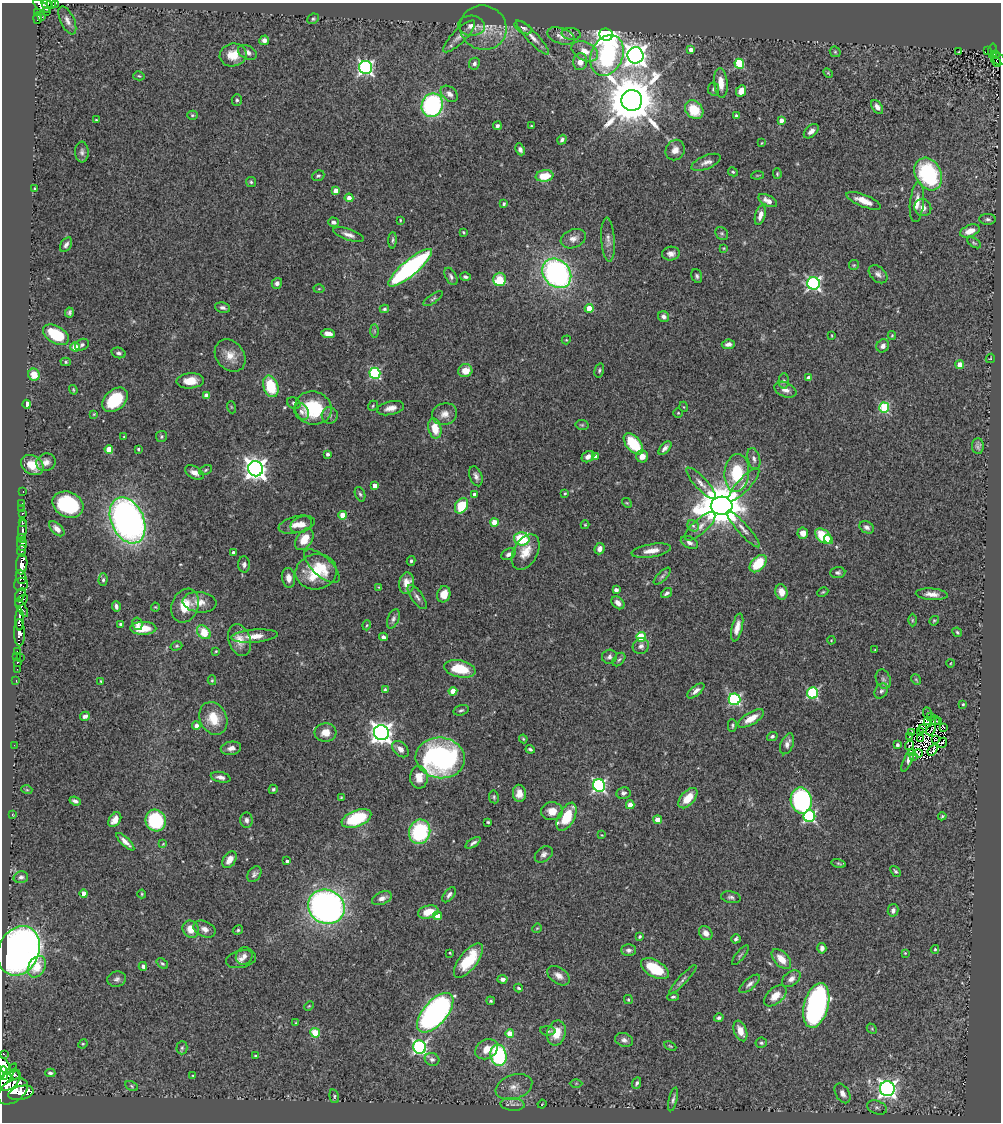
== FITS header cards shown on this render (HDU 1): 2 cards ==
NAXIS1  =                  999
NAXIS2  =                 1120

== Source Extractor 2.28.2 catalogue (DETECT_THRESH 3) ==
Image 999 x 1120 px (HDU 1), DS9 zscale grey, 1 PNG px = 1 image px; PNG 1003 x 1124 px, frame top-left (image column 1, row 1120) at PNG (2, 3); each listed source drawn as its Kron ellipse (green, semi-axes under 4 px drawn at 4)
Background 1.15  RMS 0.032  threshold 0.0973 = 3 sigma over >= 5 px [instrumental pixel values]
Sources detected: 442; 5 with non-positive FLUX_AUTO (blend fragments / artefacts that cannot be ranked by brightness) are neither listed nor drawn; the other 437 listed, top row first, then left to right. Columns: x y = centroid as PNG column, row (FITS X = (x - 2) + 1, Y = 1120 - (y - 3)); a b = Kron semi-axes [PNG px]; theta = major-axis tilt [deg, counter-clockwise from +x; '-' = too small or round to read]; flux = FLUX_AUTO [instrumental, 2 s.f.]
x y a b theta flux
56 3 3 2 - 27
46 4 5 3 - 180
52 4 5 4 - 64
42 6 10 4 -37 730
46 12 3 2 - 90
38 13 4 3 - 250
42 17 2 2 - 47
37 18 6 3 88 250
313 19 6 5 - 3.7
67 20 15 7 -65 13
471 26 13 10 -6 15
483 28 23 22 - 50
523 28 9 5 -28 7
571 34 9 6 -9 7.5
606 35 7 6 - 1900
459 36 21 6 45 17
561 36 14 7 -19 17
533 37 23 5 -47 15
264 40 5 4 - 8.9
691 49 4 4 - 10
987 50 4 3 - 23
585 51 14 9 -27 28
959 51 3 2 - 1.2
993 51 7 4 88 180
247 52 10 6 -27 9.3
835 52 6 5 - 3.1
233 55 13 11 9 38
607 55 21 16 66 260
636 55 8 8 - 1900
996 55 4 3 - 99
998 59 7 5 -41 130
580 62 8 7 - 21
996 62 6 3 -49 74
474 64 6 5 - 6.4
739 64 5 5 - 130
366 67 6 6 - 620
828 73 5 3 - 2.2
139 76 6 4 -15 2.8
721 83 15 7 -84 25
714 89 6 5 - 4.6
741 91 6 5 - 19
449 94 10 7 -39 13
237 100 6 5 - 4.2
632 100 10 10 - 15000
432 105 12 10 69 350
877 107 8 5 -55 13
694 110 10 8 -48 71
192 115 5 4 - 3.2
736 116 3 3 - 3.6
96 120 3 2 - 2
781 120 4 4 - 17
497 126 4 4 - 4.9
531 126 3 2 - 2
811 131 9 5 44 11
562 140 5 4 - 5.9
761 143 3 2 - 1.5
520 149 6 4 -66 7.1
675 150 10 9 - 18
82 152 10 7 -86 7.7
706 162 15 6 23 14
733 172 5 4 - 3
777 174 5 4 - 2.9
928 174 17 13 -62 220
757 175 6 2 6 2
318 176 6 5 - 4.2
545 176 9 5 7 44
251 182 5 5 - 3.5
35 189 3 3 - 2.6
336 191 4 4 - 26
349 198 4 4 - 13
768 201 10 5 -27 13
864 201 18 6 -22 26
917 202 20 7 84 22
504 204 3 3 - 4.4
923 207 9 8 - 13
760 215 10 5 74 16
988 219 8 5 -1 5.7
400 220 3 2 - 2.4
333 222 5 4 - 8.3
970 231 10 5 21 25
463 232 3 2 - 2.3
722 233 7 6 - 4.3
348 235 16 5 -19 13
573 239 13 9 22 15
393 240 8 4 88 4.4
608 240 22 6 -86 13
974 243 7 3 -33 3.2
66 245 8 5 57 7.4
724 248 4 3 - 1.9
671 254 9 7 6 10
854 265 5 5 - 2.7
410 268 28 7 40 550
557 273 16 13 -48 580
878 274 11 7 -43 9.5
451 276 9 5 -62 6
697 276 7 5 -73 5.4
465 277 5 4 - 5.7
499 279 6 6 - 84
277 283 5 5 - 9.1
814 283 6 6 - 490
319 289 5 3 - 2.2
433 299 11 4 35 5.2
223 308 8 5 -14 7.3
589 308 4 4 - 35
384 309 5 4 - 3.9
69 312 5 4 - 4.8
664 317 6 5 - 7.6
374 331 7 4 -89 3.5
328 334 7 4 -5 14
56 335 14 8 -30 100
892 335 4 4 - 2.3
832 336 3 2 - 1.8
566 340 5 3 - 2.1
728 344 6 4 6 9.6
82 345 7 5 27 5.6
883 346 7 6 - 10
75 347 4 4 - 56
118 353 7 5 -13 5.7
230 356 17 14 -52 30
990 358 5 3 - 1.5
66 362 5 4 - 2.9
960 365 4 4 - 31
599 370 7 4 75 4.1
465 371 7 6 - 28
375 373 5 5 - 250
34 375 6 5 - 37
809 378 4 4 - 21
190 381 14 7 4 31
784 381 7 5 89 5.7
271 386 11 7 -71 84
73 390 5 3 - 2.6
785 390 11 7 -23 14
207 396 4 4 - 33
115 400 15 10 42 110
294 403 7 5 -29 5.4
27 404 4 4 - 66
373 406 5 4 - 2.8
231 407 6 4 -71 2.2
684 407 5 3 - 1.8
313 408 18 16 -16 120
391 408 14 6 13 17
884 408 5 5 - 170
302 412 9 6 -59 7.9
678 413 4 4 - 2.3
94 414 4 3 - 1.9
445 414 13 10 19 19
330 415 8 8 - 6.9
582 425 7 5 -11 3.4
435 428 10 6 -78 36
124 437 3 3 - 2.1
161 437 5 5 - 3.5
633 444 12 7 -50 110
978 446 8 6 89 6.4
665 448 8 4 47 9.4
109 449 4 4 - 52
138 449 3 3 - 2.8
327 454 4 3 - 5.9
595 456 4 3 - 5.6
642 456 6 6 - 19
588 457 7 5 34 11
754 459 11 6 -76 8.3
46 462 10 8 23 12
32 465 12 9 -34 37
256 469 7 7 - 1800
206 470 7 4 29 3.5
194 473 10 6 -29 12
737 473 19 12 86 94
476 476 10 6 -71 9.3
701 483 21 6 -47 15
744 485 21 6 47 18
375 486 4 4 - 20
23 492 3 2 - 24
565 493 3 2 - 2.3
360 494 8 5 -68 4.2
474 494 4 4 - 5.7
22 503 2 2 - 11
627 503 5 4 - 2.5
68 505 16 12 -25 210
462 506 8 6 58 77
722 506 11 9 2 9500
22 509 2 2 - 9.4
22 513 3 3 - 56
343 515 4 4 - 48
128 520 24 16 -65 1100
494 522 4 4 - 43
22 523 3 3 - 270
297 525 18 8 13 23
301 525 11 7 24 16
585 525 4 4 - 2.1
693 526 6 5 - 5.3
700 526 19 7 42 18
867 527 7 5 -30 8.1
57 529 9 5 -44 13
743 529 24 5 -48 16
22 530 10 3 83 240
803 533 5 5 - 16
823 536 9 6 -43 88
21 538 4 3 - 320
304 539 12 7 56 39
522 539 8 6 -9 110
829 539 5 4 - 14
689 542 9 5 -27 8.5
22 544 6 5 - 1400
600 549 6 5 - 9
21 551 6 3 81 580
651 551 20 6 9 24
526 552 19 12 62 37
233 553 3 3 - 7.3
508 554 7 5 28 7.2
411 561 5 4 - 3.7
22 564 10 5 84 3600
244 564 8 6 -87 6.8
758 564 10 6 46 75
322 566 22 9 -43 37
316 572 20 17 11 98
838 572 7 5 5 5.2
662 576 11 4 45 5.6
21 577 7 5 -70 910
289 578 10 6 -83 15
103 580 6 4 88 4.6
407 583 11 7 84 26
21 584 7 6 - 990
379 587 4 3 - 1.6
616 590 4 4 - 7.6
781 592 8 6 -74 26
823 592 6 4 26 2.7
667 593 6 4 35 5.6
444 594 8 6 74 24
932 594 16 5 -4 16
20 595 7 4 62 710
417 597 14 5 -54 9.2
21 601 8 3 38 430
200 602 17 10 -6 23
618 603 7 5 -45 14
185 605 17 13 69 47
116 606 5 3 - 6.4
155 607 4 4 - 2.2
22 608 10 4 -59 800
20 619 11 4 90 1900
393 619 10 5 69 6.4
912 620 6 4 90 3
934 621 5 4 - 2.6
121 624 3 3 - 5.6
137 624 6 5 - 7.8
367 625 5 3 - 2.4
737 627 14 5 76 20
143 628 13 6 -1 48
204 632 8 6 -45 59
957 632 5 4 - 3.1
19 633 13 5 -89 3000
254 636 23 6 5 26
383 637 4 3 - 7.4
641 637 5 5 - 110
239 640 16 11 -71 28
831 640 4 3 - 1.7
176 646 6 4 16 3.4
641 646 8 7 - 9.6
875 650 3 3 - 1.8
216 651 4 4 - 2.1
17 652 3 3 - 67
17 656 3 2 - 7.3
20 657 2 2 - 24
609 657 7 7 - 7.4
619 660 8 5 48 4.5
17 662 3 3 - 34
951 663 4 3 - 1.6
17 669 2 2 - 12
460 669 16 8 -12 74
883 679 10 7 -69 8.5
916 679 6 4 -53 2.7
212 680 5 4 - 2.5
16 681 3 2 - 34
101 681 3 2 - 2.2
385 689 3 3 - 2.8
453 691 4 4 - 33
696 691 10 5 40 11
881 691 8 6 59 6.9
813 693 5 5 - 230
735 699 6 6 - 270
963 704 4 4 - 3.1
461 710 8 5 15 4.4
927 713 5 4 - 2.9
85 716 5 4 - 6.9
931 717 3 2 - 3.9
213 718 17 13 -65 49
751 718 15 6 30 31
935 720 5 2 - 8
927 722 4 2 - 4.2
938 722 4 2 - 5.6
732 725 6 4 -89 3.7
196 726 4 4 - 16
944 727 4 2 - 4.9
923 728 3 2 - 1
931 730 6 2 52 3.5
912 732 3 2 - 3.1
921 732 3 2 - 1.7
325 733 11 9 3 26
381 733 7 7 - 1600
772 736 5 4 - 4.9
910 737 4 2 - 1.8
920 738 3 2 - 1.5
523 739 4 3 - 2.7
936 740 2 2 - 3.8
942 743 5 2 - 2
787 744 11 6 68 13
14 745 2 2 - 32
897 745 3 3 - 6.1
910 745 5 2 - 4
231 748 10 6 9 12
400 749 10 6 -43 15
530 749 4 3 - 4.2
933 750 6 2 52 4.4
911 752 3 2 - 8.1
918 753 4 3 - 0.59
914 756 3 2 - 0.12
440 758 25 20 -6 520
908 760 12 4 66 4.5
220 777 10 5 -13 9.2
419 777 11 9 -88 28
599 785 6 6 - 450
273 789 4 4 - 3.8
27 790 5 3 - 1.9
519 793 8 6 -87 19
623 793 7 6 - 7.2
494 797 6 5 - 3.2
341 798 3 2 - 2.1
688 798 12 7 49 42
801 800 13 10 -79 390
75 801 6 3 -21 6.3
630 805 4 4 - 28
552 811 11 9 1 27
13 815 3 2 - 1.3
809 816 6 5 - 320
942 816 4 4 - 2.8
567 817 15 8 62 80
356 818 15 8 21 130
115 820 8 5 56 18
246 820 7 6 - 8
658 820 4 4 - 40
156 821 11 10 - 170
488 822 3 3 - 2.7
420 832 12 10 73 200
602 835 3 3 - 1.5
125 842 12 4 -44 13
473 843 8 3 33 6
163 844 3 3 - 1.5
544 854 10 7 37 9
229 860 9 6 56 20
287 861 4 3 - 4.5
839 863 7 3 -11 3.2
895 871 6 4 -49 3.9
254 874 8 6 54 6.9
21 877 7 5 14 6.3
84 894 4 4 - 24
142 894 4 4 - 2.6
449 895 9 5 52 7
731 897 10 5 -9 6.2
382 898 10 6 23 13
326 907 19 17 -28 1100
893 910 6 5 - 7.5
428 912 10 6 16 34
437 916 4 4 - 27
537 928 5 3 - 2.2
191 929 9 8 - 29
205 929 11 7 -24 14
238 930 5 4 - 3.3
706 933 7 6 - 12
640 936 4 3 - 3
736 939 5 4 - 5
822 948 5 4 - 7.2
935 949 4 4 - 2.9
629 950 7 6 - 7.3
19 951 25 20 66 1300
450 953 3 2 - 2.1
905 953 3 3 - 2
740 955 12 4 51 4.2
244 956 9 8 - 11
241 959 15 8 12 14
781 959 12 7 -46 29
468 961 21 9 52 81
162 964 6 4 -38 3.9
143 966 4 4 - 5.4
37 967 11 8 61 41
655 969 15 8 -30 69
559 976 12 8 -36 17
117 979 9 7 13 8.2
503 979 5 4 - 10
791 979 10 6 37 12
683 980 19 4 47 7.9
750 984 13 5 39 8.2
518 988 4 3 - 3.4
775 996 13 8 42 25
673 997 6 4 1 3.8
628 1000 4 3 - 2.6
491 1001 4 4 - 3.2
816 1005 23 12 75 550
309 1006 5 3 - 2.2
435 1013 24 12 49 850
719 1018 5 4 - 4.8
296 1023 4 4 - 2.1
872 1029 6 4 -48 2.8
548 1031 8 4 -6 4.3
740 1031 11 6 -69 25
315 1033 5 4 - 77
556 1033 13 9 76 41
510 1034 4 4 - 48
624 1040 9 6 -19 8.6
761 1043 6 5 - 3.9
83 1044 5 4 - 2.6
670 1046 6 4 -26 2.5
420 1047 7 6 - 490
182 1048 6 5 - 4.4
487 1049 12 9 32 29
3 1054 4 3 - 120
498 1055 11 8 -79 280
256 1056 3 3 - 4.6
432 1059 7 6 - 8.1
4 1066 10 5 -61 3100
4 1073 7 4 -86 3000
50 1073 5 3 - 4.7
15 1075 5 3 - 560
193 1075 3 2 - 1.9
7 1076 15 4 55 3000
10 1080 13 8 44 4700
576 1083 6 4 1 3
637 1083 6 4 67 4.9
132 1086 7 4 -29 3.1
514 1087 19 12 19 28
887 1089 7 7 - 1000
13 1091 17 10 36 5100
21 1093 13 7 13 2800
843 1093 11 6 -59 13
334 1096 7 4 -76 3.9
673 1099 12 4 77 5.8
512 1104 12 6 -4 12
542 1104 4 3 - 1.4
877 1107 10 6 -21 8
At the frame edge (FLAGS 8, measured only in part): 6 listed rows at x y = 56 3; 46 4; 52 4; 42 6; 3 1054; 4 1066
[5 non-positive-flux detections neither listed nor drawn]